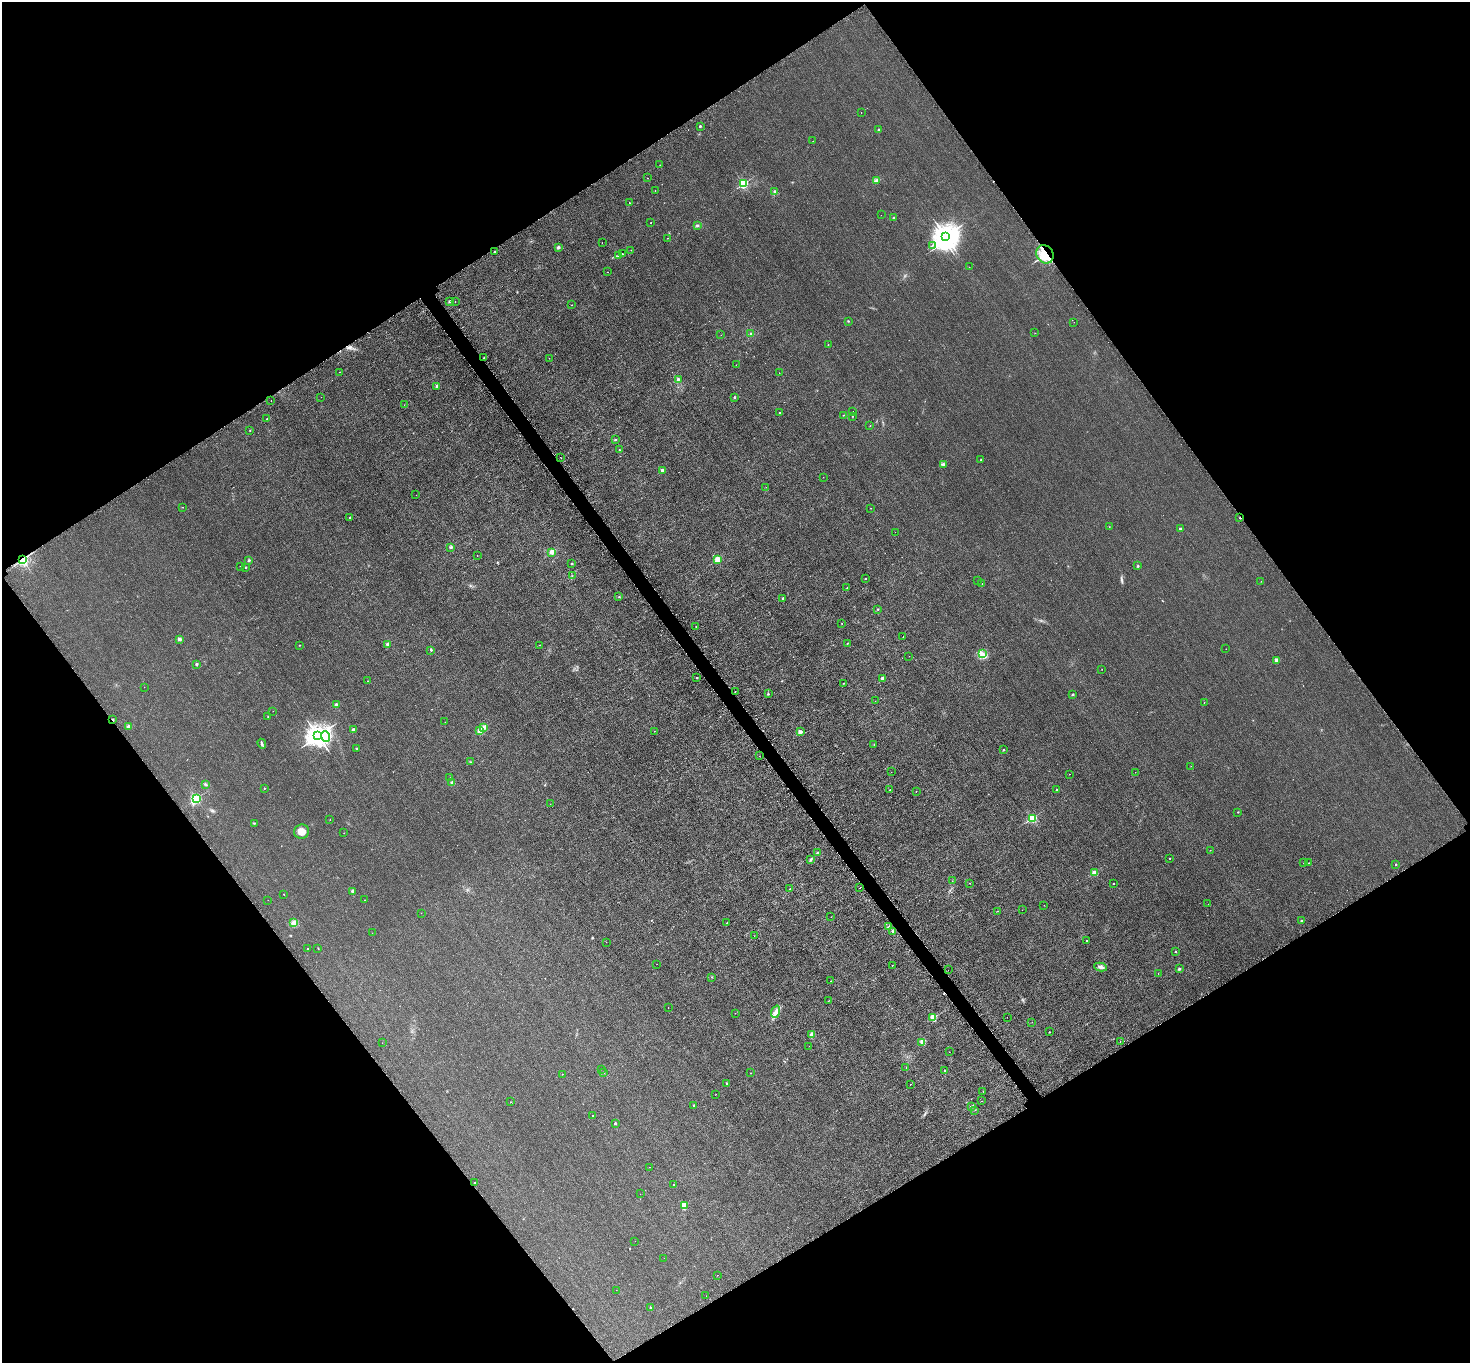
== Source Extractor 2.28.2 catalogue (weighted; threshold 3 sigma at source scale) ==
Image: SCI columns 41-5911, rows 323-5763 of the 5952 x 5945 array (HDU 1 of 3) = the unmasked area's bounding box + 8 px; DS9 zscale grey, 4 x 4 block average (1 PNG px = mean of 4 x 4 image px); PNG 1472 x 1365 px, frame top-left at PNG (2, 2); each listed source drawn as its Kron ellipse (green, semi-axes under 4 px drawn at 4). Shown black and unused: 49% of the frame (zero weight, under 3 of 6 exposures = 3% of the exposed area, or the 3 px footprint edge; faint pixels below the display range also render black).
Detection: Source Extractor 2.28.2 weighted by HDU 2 'WHT'. Background 0.00453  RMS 0.0031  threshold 0.0128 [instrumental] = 3 sigma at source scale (4.09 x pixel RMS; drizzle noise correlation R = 1.36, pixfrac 0.8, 0.05/0.05 arcsec/px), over >= 5 px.
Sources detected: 252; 7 too faint to see at this stretch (4 x 4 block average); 1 inside a brighter object's white glare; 3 cosmic-ray / hot-pixel residue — neither listed nor drawn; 3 coinciding with a brighter row at this scale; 1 inside a brighter listed object's ellipse — not listed separately; the other 237 listed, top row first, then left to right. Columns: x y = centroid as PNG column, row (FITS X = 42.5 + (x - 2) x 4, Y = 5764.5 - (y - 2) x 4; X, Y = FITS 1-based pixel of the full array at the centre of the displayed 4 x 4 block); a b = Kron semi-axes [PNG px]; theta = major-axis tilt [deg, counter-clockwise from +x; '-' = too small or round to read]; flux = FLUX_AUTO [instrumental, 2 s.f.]
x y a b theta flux
861 112 2 2 - 0.29
700 126 2 2 - 7
878 129 2 2 - 1.1
813 141 2 2 - 0.42
660 165 2 2 - 0.42
647 178 2 2 - 0.92
877 180 3 2 - 2
743 184 2 2 - 210
655 190 2 2 - 0.36
774 191 3 2 - 1.3
629 203 2 2 - 1.3
881 215 2 2 - 0.22
894 218 2 2 - 11
651 223 2 2 - 0.59
697 226 3 2 - 1.7
945 236 4 3 - 1900
667 238 2 2 - 1.3
602 243 2 2 - 0.32
932 245 2 2 - 0.89
558 247 3 2 - 3.2
631 250 2 2 - 0.75
494 251 2 2 - 2.2
622 254 2 2 - 2.1
1045 254 9 8 - 28
619 256 2 2 - 1.5
969 267 2 2 - 0.18
607 272 2 2 - 0.39
450 301 2 2 - 9.4
455 302 2 2 - 0.3
572 305 2 2 - 0.75
848 321 2 2 - 1.2
1074 322 2 2 - 0.28
1035 333 2 2 - 0.41
750 334 2 2 - 1.7
721 335 2 2 - 0.21
828 344 2 2 - 0.67
484 358 2 2 - 1.4
549 358 2 2 - 0.66
736 365 2 2 - 0.28
340 372 2 2 - 0.55
779 373 2 2 - 0.58
678 379 2 2 - 8.3
436 386 2 2 - 9.9
321 397 2 2 - 0.4
734 397 2 2 - 5.6
271 401 2 2 - 0.39
404 405 2 2 - 0.36
853 411 2 2 - 0.84
780 413 2 2 - 2.9
844 415 2 2 - 0.38
853 416 2 2 - 0.76
267 419 2 2 - 2.1
870 426 2 2 - 0.65
250 431 2 2 - 1.9
615 440 2 2 - 1.2
619 450 2 2 - 0.59
560 457 2 2 - 0.35
981 460 2 2 - 3
943 464 2 2 - 1.4
662 470 2 2 - 18
823 477 2 2 - 0.3
766 487 2 2 - 0.22
416 495 2 2 - 0.64
183 507 2 2 - 0.44
871 508 2 2 - 0.72
349 518 3 2 - 0.97
1240 518 2 2 - 4.7
1109 527 2 2 - 0.41
1180 529 2 2 - 15
895 532 2 2 - 0.44
451 548 2 2 - 1.1
552 552 2 2 - 50
477 555 2 2 - 0.39
23 559 2 2 - 400
718 559 2 2 - 75
249 560 3 2 - 1.5
571 564 2 2 - 4.6
240 566 2 2 - 0.7
1138 566 2 2 - 4.3
246 567 2 2 - 2.6
572 576 2 2 - 0.52
865 579 2 2 - 2
978 580 2 2 - 0.24
1261 581 2 2 - 0.4
982 583 2 2 - 0.44
847 588 2 2 - 0.83
619 597 2 2 - 0.74
783 598 2 2 - 9.6
878 609 2 2 - 3.1
842 623 2 2 - 0.53
696 626 2 2 - 1.2
903 637 2 2 - 0.5
179 639 2 2 - 21
847 643 2 2 - 1.6
388 644 2 2 - 20
299 645 2 2 - 0.53
540 645 2 2 - 0.71
1226 649 2 2 - 0.44
431 650 2 2 - 3.4
982 654 3 2 - 1.6
909 656 2 2 - 0.28
1276 660 2 2 - 28
196 664 2 2 - 8
1102 669 2 2 - 0.56
697 678 2 2 - 3.5
882 678 4 4 - 4.2
368 681 2 2 - 0.33
844 683 2 2 - 1.7
144 687 2 2 - 0.28
735 691 2 2 - 0.38
768 694 2 2 - 3.7
1073 694 2 2 - 5.9
875 701 2 2 - 0.43
1204 702 2 2 - 1.4
336 705 2 2 - 15
273 711 2 2 - 0.44
268 717 2 2 - 0.45
113 720 2 2 - 6.8
445 722 2 2 - 0.31
128 726 2 2 - 4.1
484 727 2 2 - 38
353 730 2 2 - 20
480 731 2 2 - 32
654 731 2 2 - 0.33
800 732 2 2 - 28
318 736 4 3 - 1900
326 736 5 3 - 7.4
262 744 5 2 - 2.3
874 744 2 2 - 0.7
356 748 2 2 - 3.7
1003 750 2 2 - 4.2
759 756 2 2 - 0.29
470 762 2 2 - 0.83
1191 766 2 2 - 0.41
891 772 2 2 - 0.72
1135 772 2 2 - 0.46
1069 774 2 2 - 0.68
450 778 2 2 - 0.55
452 783 3 3 - 3.2
205 784 3 2 - 2
264 788 2 2 - 3.1
890 790 2 2 - 0.89
1057 790 2 2 - 8.4
916 791 2 2 - 0.74
196 798 2 2 - 190
550 804 2 2 - 0.31
1238 812 2 2 - 2.1
1032 818 2 2 - 190
330 820 2 2 - 0.67
254 823 3 2 - 1.2
301 832 8 7 - 15
344 833 2 2 - 0.86
1210 850 2 2 - 0.93
817 853 3 2 - 1.4
1170 858 2 2 - 1.7
810 860 3 2 - 2
1303 863 2 2 - 0.3
1309 863 2 2 - 0.67
1396 864 2 2 - 3.6
1094 873 2 2 - 58
952 881 2 2 - 0.29
969 883 2 2 - 0.32
1113 883 2 2 - 0.81
860 888 2 2 - 0.42
790 889 2 2 - 3.1
353 891 2 2 - 4.1
284 894 2 2 - 0.51
268 900 2 2 - 0.27
365 900 2 2 - 1.4
1208 904 2 2 - 0.25
1044 905 2 2 - 0.22
1022 910 2 2 - 0.35
997 911 2 2 - 0.62
421 913 2 2 - 0.41
831 917 2 2 - 0.27
1301 921 2 2 - 4.1
294 923 3 2 - 6.8
727 923 2 2 - 3.2
889 927 2 2 - 1.4
893 932 3 3 - 2.6
372 933 2 2 - 0.27
754 936 2 2 - 0.33
1087 941 2 2 - 6.2
606 942 2 2 - 0.28
307 948 2 2 - 1.2
318 948 2 2 - 0.67
1175 952 2 2 - 2.6
657 964 2 2 - 0.35
892 966 2 2 - 0.5
1101 967 6 3 -11 4.5
1179 969 2 2 - 11
948 970 2 2 - 0.21
1158 974 2 2 - 0.29
712 977 2 2 - 0.51
831 981 2 2 - 0.74
828 1001 2 2 - 0.48
668 1008 2 2 - 0.37
776 1012 6 3 71 5.6
735 1013 2 2 - 0.3
1007 1017 2 2 - 0.34
933 1018 2 2 - 77
1032 1022 2 2 - 0.38
1049 1032 2 2 - 0.95
811 1034 4 3 - 3.3
1120 1041 2 2 - 0.33
922 1042 2 2 - 32
382 1043 2 2 - 0.24
809 1046 2 2 - 0.18
949 1052 2 2 - 0.23
906 1068 2 2 - 0.24
602 1069 2 2 - 0.26
945 1070 2 2 - 2.8
604 1072 2 2 - 4
750 1073 2 2 - 1.1
562 1074 2 2 - 0.8
727 1084 2 2 - 5.1
910 1084 2 2 - 0.33
983 1091 2 2 - 0.8
715 1094 2 2 - 0.25
982 1101 2 2 - 0.29
510 1102 2 2 - 0.54
694 1105 3 2 - 1.2
971 1107 2 2 - 7.7
975 1110 2 2 - 0.84
593 1115 2 2 - 0.87
615 1123 2 2 - 5.7
650 1167 2 2 - 0.43
475 1183 2 2 - 1.2
674 1185 2 2 - 2.6
640 1194 2 2 - 0.24
684 1205 2 2 - 76
635 1241 2 2 - 0.24
664 1258 2 2 - 0.21
717 1275 2 2 - 0.25
616 1290 2 2 - 0.32
706 1296 2 2 - 0.18
651 1308 2 2 - 3.8
Overlapping masked pixels (flux is a lower limit): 4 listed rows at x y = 1045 254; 1240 518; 23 559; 113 720
Diffuse or blended objects may show on this block-average render without a row.